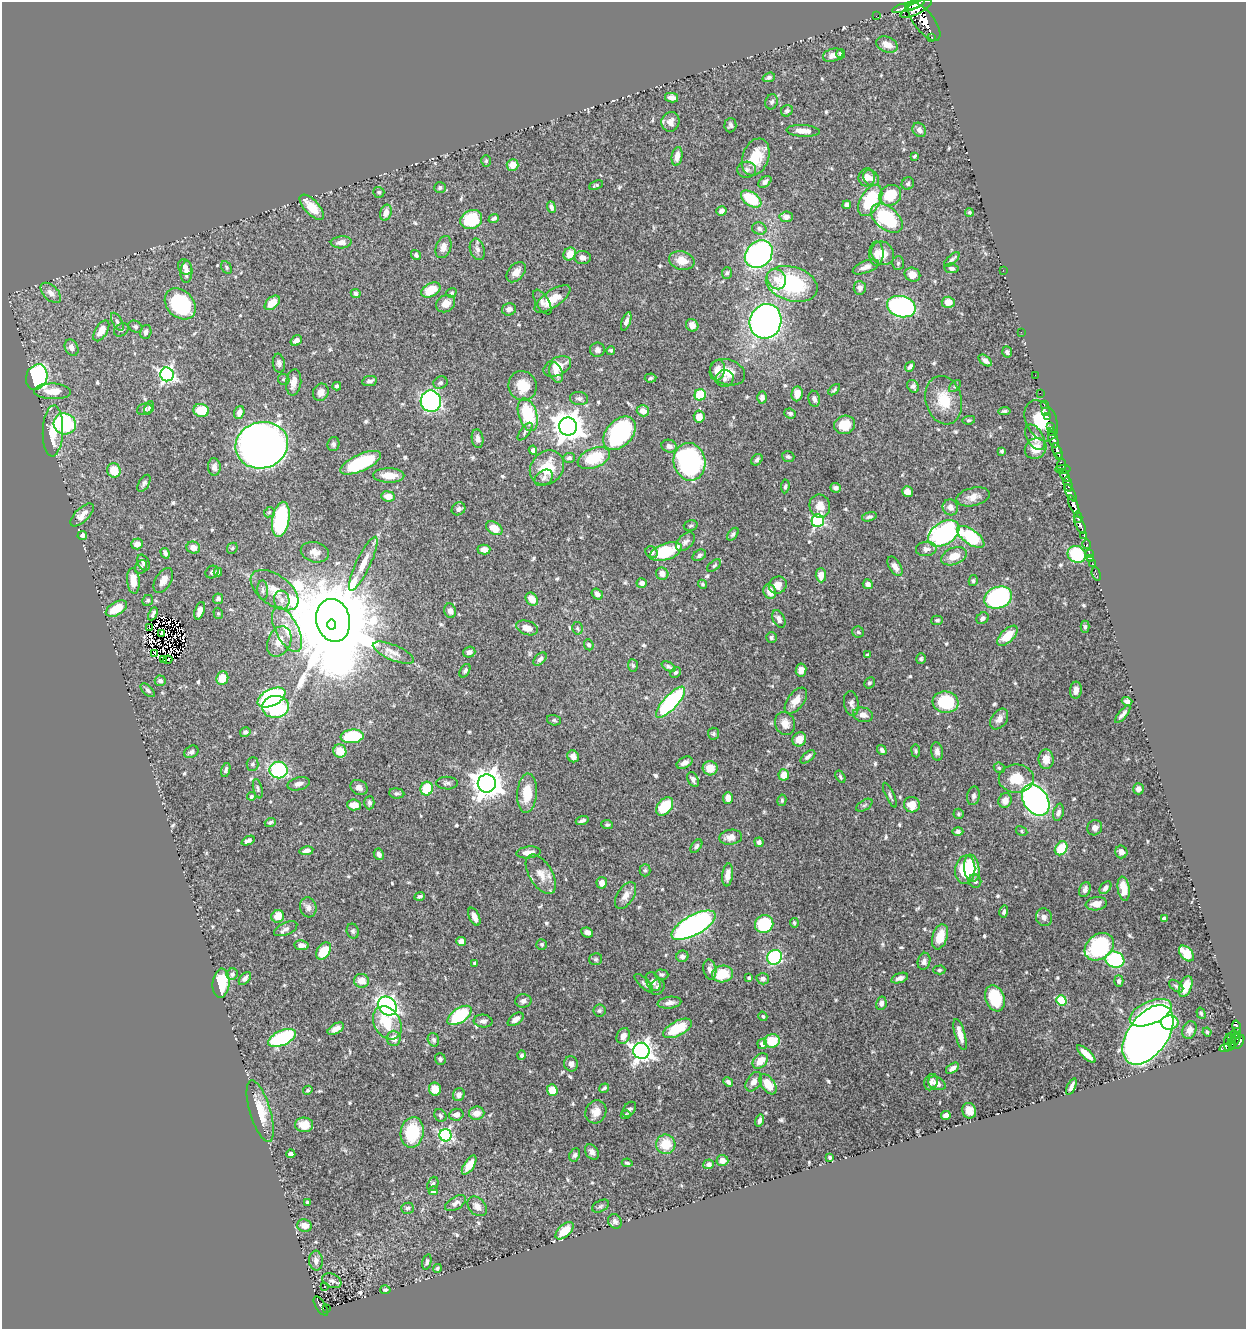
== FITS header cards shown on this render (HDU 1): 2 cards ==
NAXIS1  =                 1244
NAXIS2  =                 1327

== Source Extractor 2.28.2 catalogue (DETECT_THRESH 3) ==
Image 1244 x 1327 px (HDU 1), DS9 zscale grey, 1 PNG px = 1 image px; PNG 1248 x 1331 px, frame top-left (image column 1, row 1327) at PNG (2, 2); each listed source drawn as its Kron ellipse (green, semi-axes under 4 px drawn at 4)
Background 0.519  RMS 0.014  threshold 0.0433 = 3 sigma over >= 5 px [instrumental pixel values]
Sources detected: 627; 10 with non-positive FLUX_AUTO (blend fragments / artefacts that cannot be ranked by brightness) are neither listed nor drawn; of the other 617, the 500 brightest by FLUX_AUTO listed and drawn (117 fainter detections omitted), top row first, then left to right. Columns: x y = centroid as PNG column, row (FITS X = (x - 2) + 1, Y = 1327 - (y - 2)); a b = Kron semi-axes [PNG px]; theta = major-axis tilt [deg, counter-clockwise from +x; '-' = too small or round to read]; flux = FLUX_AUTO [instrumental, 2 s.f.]
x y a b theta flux
915 4 10 4 21 1200
909 6 17 4 17 1300
916 9 17 6 27 1900
876 16 2 2 - 8.4
924 22 23 10 -52 2300
932 37 3 2 - 41
887 44 11 7 -23 8.4
841 54 5 4 - 2.1
833 55 10 6 14 5.8
769 77 6 4 19 2.4
672 98 7 4 -11 5
772 102 8 6 70 2.6
787 111 6 5 - 2.6
670 122 10 9 - 6.9
730 125 7 6 - 2.2
919 130 8 6 -54 4.3
803 131 16 5 -3 9.1
677 156 9 5 80 7.1
915 156 4 3 - 1.6
756 157 19 13 70 27
486 161 6 5 - 1.6
513 165 6 6 - 11
747 170 9 8 - 4
867 177 9 8 - 7.1
871 178 9 7 -46 4.7
765 182 7 5 38 3.8
908 184 6 6 - 2
596 185 7 3 22 1.8
440 188 6 5 - 2
379 192 5 5 - 1.6
890 195 11 10 - 30
751 199 11 6 -34 41
870 201 17 9 59 56
847 205 4 4 - 3.4
312 207 16 7 -47 18
551 207 6 4 -70 2.7
721 211 5 4 - 3.6
969 212 4 4 - 1.5
386 213 8 5 73 6.7
786 217 6 5 - 4.1
494 218 5 3 - 2.2
887 218 18 11 -40 76
471 220 11 9 26 45
759 229 7 6 - 2.9
341 242 10 6 4 6
443 247 11 7 70 6.9
477 249 11 7 -73 3.9
883 253 12 11 - 13
570 254 7 5 55 13
759 254 15 12 44 210
876 254 12 7 90 6.9
416 255 5 4 - 2.2
582 258 8 6 -6 4.5
952 259 9 3 43 2.4
682 260 13 9 -14 13
898 263 7 6 - 2
185 267 8 6 -56 4.8
226 267 7 5 -62 1.7
866 267 14 6 21 5.2
951 268 7 4 -8 2.4
1003 270 2 2 - 5.4
186 272 11 6 88 5.9
516 272 12 7 49 7.2
727 273 6 5 - 1.6
912 275 8 7 - 9.5
776 279 10 9 - 8.5
792 284 26 17 -16 85
860 288 7 6 - 4
431 290 10 7 28 21
51 293 12 7 -45 5.5
451 293 5 4 - 1.5
356 294 5 4 - 2.5
552 299 21 8 35 20
542 302 14 6 -59 4.3
948 302 6 5 - 10
272 303 9 5 41 15
180 304 17 13 -45 89
446 304 10 8 29 9.6
901 307 14 10 -15 220
509 309 7 6 - 5
626 321 9 4 70 4.1
766 321 17 15 68 430
117 322 10 4 -61 2.8
692 325 7 6 - 6.2
135 327 7 5 -31 2.2
121 330 8 6 34 2.4
101 331 11 6 58 13
146 332 7 5 74 4
1021 332 2 2 - 38
296 340 6 4 35 4.4
71 348 9 6 -63 5.8
597 350 7 7 - 4
611 350 4 4 - 1.6
1007 352 6 4 -71 2.3
985 360 7 4 -38 4
279 363 9 6 -83 3.3
557 366 15 9 27 16
910 367 6 4 48 3.5
717 370 10 7 75 12
728 372 18 12 -19 15
556 373 10 6 -69 7
167 374 7 6 - 270
1035 375 2 2 - 8
37 377 13 10 70 220
650 378 6 4 5 1.6
724 379 9 8 - 4.1
284 380 6 5 - 1.9
370 381 7 5 10 3.1
294 382 13 7 83 7.5
440 383 7 6 - 2.6
337 386 4 3 - 2
523 386 15 14 - 21
913 386 7 5 -58 3.2
955 386 7 4 45 1.7
834 390 7 3 44 1.6
52 391 18 8 -1 13
321 392 9 7 61 5.8
1040 393 2 2 - 5.4
797 394 7 5 84 9.5
700 395 6 5 - 39
579 398 9 6 -6 3.4
762 398 6 5 - 3.9
814 399 8 5 -81 3.5
944 400 24 18 -76 27
431 401 11 10 - 190
1044 404 3 2 - 11
149 408 7 4 71 1.8
145 409 8 5 20 2.1
201 410 8 6 -13 29
643 411 6 5 - 8.1
1004 411 6 3 6 2
1045 411 3 2 - 19
239 412 6 5 - 7.9
790 413 6 5 - 1.9
528 415 17 9 -72 56
699 417 6 5 - 12
1047 417 3 3 - 22
969 420 6 4 10 1.5
1041 421 22 15 -62 23
65 424 11 10 - 87
845 425 11 9 20 16
568 426 9 9 - 1400
1050 426 3 2 - 13
53 431 25 10 88 26
525 432 10 4 53 2.3
1052 432 3 3 - 21
619 433 19 13 47 110
1035 437 14 8 -60 7.2
477 439 9 6 -83 3.7
1053 440 8 4 -67 840
333 444 7 6 - 2.5
262 445 26 23 15 1100
669 446 8 6 -17 3.8
1036 448 11 10 - 12
533 450 4 4 - 4
1002 451 3 3 - 1.6
1057 451 8 3 -66 720
788 457 6 5 - 2.1
1059 457 3 3 - 160
569 458 6 5 - 2.2
594 458 17 9 22 36
757 460 6 5 - 2.9
689 462 19 16 -79 190
361 463 22 8 24 58
1061 465 6 4 83 100
214 467 9 6 -86 4.4
547 468 18 15 47 29
1063 469 7 3 1 160
114 470 7 6 - 18
389 475 15 7 -1 13
1065 475 7 3 -62 440
544 478 10 7 36 3.8
144 483 9 5 59 2.6
1068 484 8 3 -76 210
785 486 7 4 84 1.8
835 488 5 5 - 3.2
907 492 6 5 - 8.5
1070 493 9 3 -60 280
388 496 7 5 -7 10
973 497 17 9 13 8.9
1074 505 10 4 -65 1200
820 506 12 10 -76 9.8
950 507 8 7 - 5.8
458 509 7 6 - 3.9
269 512 6 4 46 1.6
82 515 15 7 44 7.6
869 517 7 4 15 2.3
1078 517 5 3 - 200
281 519 18 8 80 100
818 521 6 6 - 130
1080 525 9 3 -63 660
691 526 7 5 16 1.8
494 528 9 6 -31 14
944 533 17 11 34 220
733 534 7 4 51 2.2
1084 535 4 2 - 52
82 536 5 4 - 2.9
971 537 16 7 -35 72
685 542 11 7 43 4.2
137 544 5 5 - 6.4
1086 544 5 3 - 95
193 548 7 6 - 6.6
232 548 6 5 - 1.6
484 549 6 5 - 7.7
926 549 10 7 6 4.6
315 552 14 10 -15 7.2
652 552 6 5 - 2.7
666 552 16 8 20 50
165 553 5 4 - 2.7
1077 554 9 8 - 73
1089 554 3 3 - 35
699 555 7 5 33 2.8
954 556 13 8 22 14
1091 558 3 2 - 2.8
143 563 8 5 -62 2.9
1092 563 2 2 - 8.2
363 564 29 7 65 13
714 566 8 4 38 2
895 566 11 6 -59 6.2
141 567 7 5 60 2.5
212 572 7 6 - 2.5
218 572 4 3 - 1.7
662 574 6 6 - 5.7
1096 574 7 3 -72 17
821 575 7 5 -88 8.6
163 580 14 7 59 7.2
133 581 13 6 -85 15
973 581 5 4 - 1.6
642 583 5 4 - 5.6
702 584 5 4 - 1.5
868 584 5 5 - 4
778 585 9 8 - 9.1
263 590 10 5 -85 2.9
274 590 27 15 -36 20
770 592 7 6 - 11
597 594 6 5 - 3.1
998 598 14 10 20 180
218 599 5 5 - 2.7
532 599 7 5 -48 11
148 600 6 5 - 1.7
282 600 9 7 -80 5.9
116 609 12 6 31 23
200 611 9 4 71 7
450 611 7 6 - 4.5
218 613 6 4 -74 1.5
153 614 7 3 64 2.5
982 618 6 5 - 3.8
779 619 9 6 -65 4.2
333 620 21 17 -78 20000
937 620 6 4 4 1.9
332 625 5 4 - 9900
1085 627 6 4 -89 2.4
149 628 4 2 - 4.2
527 628 11 7 -19 8.5
577 628 6 5 - 1.8
287 630 24 11 -63 21
858 632 6 5 - 1.8
161 633 3 2 - 2.8
1007 636 13 6 45 20
771 637 5 5 - 2.4
279 641 16 11 65 12
589 645 5 4 - 2.4
469 652 6 5 - 4.3
393 653 22 7 -23 9.7
155 654 3 3 - 57
867 655 4 3 - 1.9
540 659 8 4 44 3.1
921 659 5 5 - 1.6
163 660 3 2 - 2.6
167 660 5 3 - 3.9
633 665 6 5 - 1.6
669 667 7 4 -26 2.6
801 670 6 5 - 5.6
465 671 7 4 60 2.4
675 672 6 4 43 2
222 678 7 6 - 16
160 681 5 5 - 3.2
869 683 6 5 - 1.9
148 690 9 4 -43 2.2
1076 690 8 6 84 5.9
271 698 15 8 27 190
796 701 15 8 52 10
1127 701 5 4 - 3.2
670 702 20 7 47 120
946 702 13 10 -6 57
851 703 12 7 -80 3.9
276 707 13 11 5 82
1123 714 11 3 51 3.6
863 715 10 7 -11 6.1
999 719 11 7 56 6.3
554 720 7 5 -16 1.6
785 723 12 10 -68 8.8
245 732 5 5 - 2.4
713 734 6 5 - 1.8
352 736 11 6 7 58
799 739 7 6 - 10
882 750 5 4 - 3
340 751 7 6 - 16
916 751 6 4 -82 1.7
191 752 7 5 34 2.9
937 752 9 6 -82 4.3
573 756 6 5 - 4.9
808 757 9 4 40 3.3
1046 759 10 7 -89 11
684 763 8 5 26 4.9
253 764 7 6 - 2.3
710 768 7 7 - 13
999 768 6 5 - 1.5
226 770 7 4 75 2.4
279 770 9 8 - 91
784 775 5 5 - 13
840 777 7 4 -60 1.8
1016 778 17 14 1 22
693 779 8 5 -63 4
447 783 11 6 -1 3
487 783 9 9 - 1400
299 784 11 6 14 4.4
359 787 9 7 -28 5
258 789 10 4 -76 2.1
427 789 7 6 - 35
1138 789 5 5 - 5.2
397 793 8 5 -6 2
527 793 19 10 86 24
890 795 13 4 -65 2.4
251 796 4 4 - 1.6
973 796 9 6 79 3.3
728 798 6 5 - 6.4
782 800 6 4 79 1.6
1005 800 7 6 - 8.2
1036 800 17 12 -56 350
369 803 6 5 - 2.7
354 805 7 5 -4 10
864 805 9 5 33 2.3
912 805 8 8 - 13
665 807 10 7 50 38
1058 812 9 5 75 3.7
959 814 5 5 - 1.7
582 821 6 3 19 2.9
270 822 5 4 - 1.8
607 825 6 4 -8 1.9
1095 828 8 7 - 4.4
958 831 5 4 - 3.3
1021 831 6 4 -30 1.6
731 837 11 7 8 7.1
248 841 7 4 25 3.2
759 842 4 4 - 3.1
696 846 8 4 52 2.3
1061 848 7 5 54 27
306 851 7 4 9 3.8
529 852 12 6 6 7.5
1121 852 6 6 - 5.7
379 854 6 5 - 3.8
972 868 13 7 -82 28
645 870 6 5 - 1.9
965 870 14 10 84 50
541 874 22 11 -58 13
728 875 11 5 84 7.3
975 881 7 6 - 3.3
602 883 6 5 - 6.1
1105 888 7 5 48 3.3
1124 889 12 6 -81 13
1085 890 8 5 70 4.1
626 895 15 8 57 7.8
420 896 5 4 - 1.8
1096 904 10 6 8 9.9
308 907 10 8 -74 4.7
1004 912 6 4 75 2.2
278 916 6 6 - 12
474 917 10 5 -65 7.5
1044 917 9 8 - 4.8
1164 918 4 4 - 2.5
794 923 5 4 - 1.7
764 924 9 9 - 56
693 925 24 10 29 350
286 929 12 6 23 4.1
353 931 7 6 - 2.1
587 932 6 4 -25 3.6
940 937 13 7 72 20
461 942 5 4 - 7.4
542 944 5 5 - 1.8
302 945 7 4 -6 5
1099 947 16 12 40 93
324 951 9 6 56 21
1186 953 9 6 -47 26
682 956 6 5 - 3.2
775 957 8 7 - 88
596 959 6 6 - 1.7
1115 960 9 8 - 85
924 961 8 6 76 3.8
475 963 4 4 - 2.5
710 969 10 6 -79 5.2
939 970 6 4 1 1.8
232 974 6 5 - 3.5
661 974 7 5 -3 2.2
723 974 10 8 10 26
245 978 7 4 49 3
749 978 4 3 - 1.7
900 978 9 4 19 4.4
763 979 6 5 - 3.6
362 981 7 7 - 10
1119 981 6 4 -89 2.2
653 982 10 6 -67 5.4
221 983 14 8 85 45
644 983 12 5 -45 2.5
1176 986 8 5 -37 2.2
657 987 8 7 - 2.9
1186 987 11 6 68 17
995 998 13 9 -70 42
1061 1000 5 5 - 54
523 1001 8 6 2 3.7
669 1003 12 5 8 4.9
881 1003 7 5 77 4.5
387 1006 10 8 -48 290
599 1010 6 6 - 1.8
1150 1013 22 11 24 91
1201 1013 6 4 -72 1.6
459 1015 14 7 35 64
763 1016 5 4 - 1.5
516 1019 9 5 36 5.1
483 1021 9 6 -4 3.9
1170 1022 9 7 2 39
387 1023 18 13 -58 26
1237 1026 6 3 -76 150
677 1028 16 7 28 31
336 1029 9 5 31 5.9
1189 1030 9 7 69 4.9
1207 1032 4 3 - 1.8
1238 1032 4 3 - 130
960 1034 16 5 -74 11
1234 1034 4 3 - 33
1148 1035 34 19 54 1200
623 1036 8 6 67 7.6
1231 1037 3 2 - 28
282 1038 15 7 26 89
394 1038 7 6 - 7.9
433 1040 7 5 -73 2.6
1235 1040 9 3 56 74
772 1041 8 6 16 30
1228 1042 8 4 82 52
1239 1042 7 4 61 370
762 1044 5 4 - 3.2
1227 1047 9 3 16 40
641 1051 8 8 - 550
1086 1054 12 4 -43 10
522 1055 5 4 - 1.9
440 1059 6 5 - 2.2
760 1061 9 6 45 15
571 1064 7 7 - 3.6
952 1068 7 4 34 4.7
728 1082 5 4 - 3
754 1082 11 7 57 6.3
931 1082 8 6 67 3.9
937 1083 9 6 -26 6.2
768 1084 11 6 -54 19
1071 1086 9 4 65 3.6
604 1088 5 3 - 1.8
435 1089 6 6 - 13
308 1090 5 4 - 1.5
552 1090 6 5 - 18
459 1095 7 5 66 4.2
629 1109 8 5 52 2.7
260 1111 32 10 -73 24
969 1111 8 7 - 7.3
596 1112 12 10 65 8.8
477 1113 8 6 8 8.1
440 1115 7 5 -51 2
456 1115 7 6 - 4.4
626 1115 5 3 - 1.6
946 1115 5 4 - 4.5
759 1120 6 4 74 3.6
304 1125 9 7 -1 14
412 1132 15 11 80 46
446 1135 6 6 - 170
666 1144 10 9 - 22
592 1152 8 6 -55 4.1
291 1154 5 4 - 3.6
575 1155 7 5 65 2.2
830 1158 3 3 - 1.7
722 1160 6 5 - 6
627 1163 5 3 - 1.9
709 1164 5 5 - 2.9
469 1165 11 5 57 12
433 1184 7 5 69 2.2
433 1191 4 4 - 6.3
308 1202 3 3 - 1.6
456 1203 12 6 31 4.5
477 1206 11 8 -46 6.1
600 1206 9 5 28 1.9
407 1208 6 5 - 2.1
615 1221 7 6 - 3.1
304 1226 7 6 - 8.7
564 1231 11 6 42 19
316 1261 10 7 -85 4.9
427 1262 8 4 76 1.9
437 1268 4 4 - 2
332 1281 10 6 -25 3.5
324 1286 3 3 - 1.9
385 1290 5 4 - 2.3
321 1306 11 5 -58 230
327 1308 2 2 - 9.2
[117 fainter detections neither listed nor drawn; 10 non-positive-flux detections neither listed nor drawn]